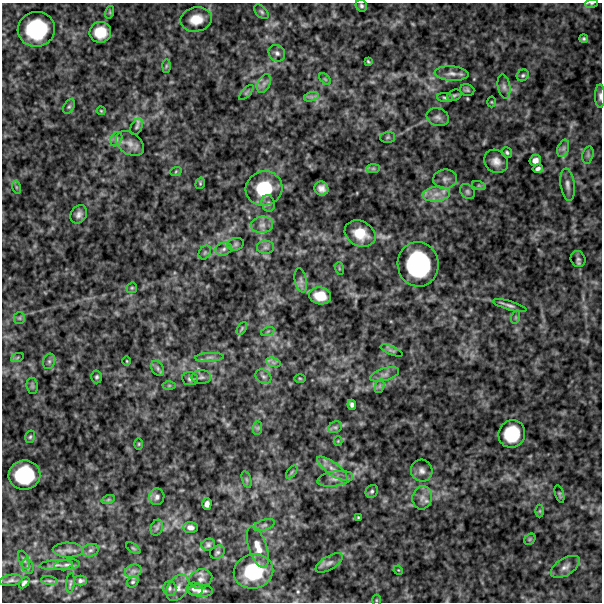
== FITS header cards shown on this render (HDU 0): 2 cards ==
NAXIS1  =                  600
NAXIS2  =                  600

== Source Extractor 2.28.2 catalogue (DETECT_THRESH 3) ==
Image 600 x 600 px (HDU 0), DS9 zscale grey, 1 PNG px = 1 image px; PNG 604 x 604 px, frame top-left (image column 1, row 600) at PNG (2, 3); each listed source drawn as its Kron ellipse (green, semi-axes under 4 px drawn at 4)
Background 521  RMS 130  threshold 395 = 3 sigma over >= 5 px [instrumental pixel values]
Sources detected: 134; all 134 listed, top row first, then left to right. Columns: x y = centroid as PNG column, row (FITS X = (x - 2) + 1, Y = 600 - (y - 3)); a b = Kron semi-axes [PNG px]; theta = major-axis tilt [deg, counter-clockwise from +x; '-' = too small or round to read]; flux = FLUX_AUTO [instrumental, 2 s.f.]
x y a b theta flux
592 3 6 3 19 9.3e+03
361 6 6 5 - 1.8e+04
110 12 6 4 72 1.2e+04
261 12 9 5 -45 2.0e+04
196 19 16 12 11 1.4e+05
36 29 19 17 11 6.6e+05
100 32 11 10 - 1.7e+05
584 39 4 4 - 1.3e+04
277 53 9 7 -43 3.3e+04
368 61 4 3 - 1.0e+04
166 66 7 4 88 1.5e+04
452 73 17 7 -3 6.0e+04
523 75 6 5 - 1.6e+04
325 79 7 4 -45 1.2e+04
264 83 10 6 63 3.6e+04
504 87 12 6 -81 3.8e+04
467 90 7 5 -17 1.8e+04
246 93 9 4 46 1.6e+04
454 95 8 5 22 1.5e+04
600 96 12 5 -90 3.0e+04
311 97 7 4 18 2.4e+04
445 98 8 4 -5 1.6e+04
492 102 5 3 - 8.2e+03
69 107 8 5 62 1.7e+04
101 111 4 4 - 8.9e+03
438 117 11 9 -19 4.1e+04
137 127 9 5 64 2.1e+04
388 137 7 5 2 1.6e+04
116 139 7 5 60 2.5e+04
130 143 15 10 -35 7.8e+04
563 148 9 5 70 3.0e+04
507 153 5 5 - 1.6e+04
588 155 9 5 76 2.2e+04
535 160 6 5 - 4.2e+04
496 161 12 11 - 7.1e+04
373 168 7 4 0 1.8e+04
538 169 5 4 - 2.3e+04
176 171 6 4 20 1.0e+04
445 179 12 9 8 4.9e+04
200 183 6 4 72 1.2e+04
568 185 16 7 -81 5.0e+04
479 186 7 4 -19 1.6e+04
16 187 6 4 -71 1.4e+04
264 188 18 17 - 3.6e+05
321 188 7 7 - 5.0e+04
467 191 8 6 -46 2.5e+04
436 194 14 7 6 8.6e+04
268 203 8 6 -77 2.8e+04
79 214 10 7 56 4.2e+04
262 225 11 8 7 5.3e+04
360 234 16 12 -27 1.7e+05
236 244 8 6 16 2.4e+04
265 247 8 6 0 2.9e+04
224 249 8 6 18 3.5e+04
205 252 7 5 55 1.7e+04
578 259 8 7 - 2.3e+04
418 264 22 20 -84 1.0e+06
339 268 6 4 -72 1.0e+04
301 280 12 6 -79 3.5e+04
132 288 6 5 - 1.2e+04
320 296 11 8 -11 1.4e+05
510 306 17 4 -16 3.4e+04
516 317 7 4 72 1.4e+04
19 318 6 6 - 1.8e+04
242 328 7 4 60 1.2e+04
268 331 7 4 19 1.3e+04
392 351 12 4 -23 1.9e+04
209 357 14 4 3 3.5e+04
17 358 6 4 19 1.2e+04
49 361 8 6 70 2.3e+04
127 361 4 3 - 7.7e+03
273 362 7 4 -19 2.2e+04
158 368 8 6 -58 2.5e+04
385 374 15 6 16 4.5e+04
263 376 8 6 -37 2.8e+04
97 377 6 5 - 1.7e+04
201 377 10 7 1 2.9e+04
300 378 6 4 -2 9.5e+03
190 379 8 6 -5 2.5e+04
169 385 6 4 1 1.2e+04
32 386 8 5 -83 1.9e+04
380 386 7 4 71 1.9e+04
352 405 5 4 - 2.4e+04
335 427 7 5 27 2.4e+04
258 428 7 4 89 1.6e+04
512 434 14 13 - 3.5e+05
30 437 6 5 - 1.5e+04
338 441 4 4 - 8.0e+03
139 444 5 3 - 9.0e+03
332 469 18 6 -37 7.7e+04
422 471 11 10 - 5.3e+04
292 472 7 4 53 1.3e+04
24 475 16 14 8 5.2e+05
335 479 18 7 9 7.0e+04
247 480 8 3 -71 1.6e+04
372 491 6 6 - 1.8e+04
559 494 9 3 -73 1.2e+04
157 497 8 7 - 3.0e+04
422 498 12 9 79 6.6e+04
108 500 7 4 19 1.3e+04
207 504 6 4 87 3.4e+04
540 511 6 4 90 1.2e+04
358 517 3 3 - 8.3e+03
264 525 11 5 18 2.7e+04
190 527 7 5 -3 3.3e+04
157 528 8 6 70 2.4e+04
530 539 6 5 - 1.3e+04
208 545 7 6 - 2.1e+04
258 547 22 9 -71 1.1e+05
133 548 8 4 -35 1.2e+04
68 550 15 7 -2 5.4e+04
91 550 8 6 16 2.9e+04
217 552 8 6 34 2.0e+04
24 560 10 5 -68 2.3e+04
329 563 15 6 31 4.2e+04
56 565 17 5 4 3.6e+04
67 565 13 5 7 3.3e+04
28 566 7 5 -70 1.8e+04
565 567 16 8 31 6.0e+04
398 570 5 4 - 7.8e+03
133 571 8 6 19 3.2e+04
253 571 20 17 13 4.8e+05
201 579 12 9 23 4.8e+04
11 580 12 5 9 2.9e+04
49 581 8 4 -8 1.7e+04
81 581 6 5 - 2.0e+04
133 582 6 5 - 1.5e+04
24 583 6 4 46 2.1e+04
70 583 10 4 84 1.5e+04
170 588 7 7 - 2.4e+04
178 588 14 10 57 6.8e+04
195 589 8 6 -13 3.5e+04
200 591 12 6 -3 5.0e+04
376 600 5 3 - 8.6e+03
At the frame edge (FLAGS 8, measured only in part): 2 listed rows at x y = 592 3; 600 96